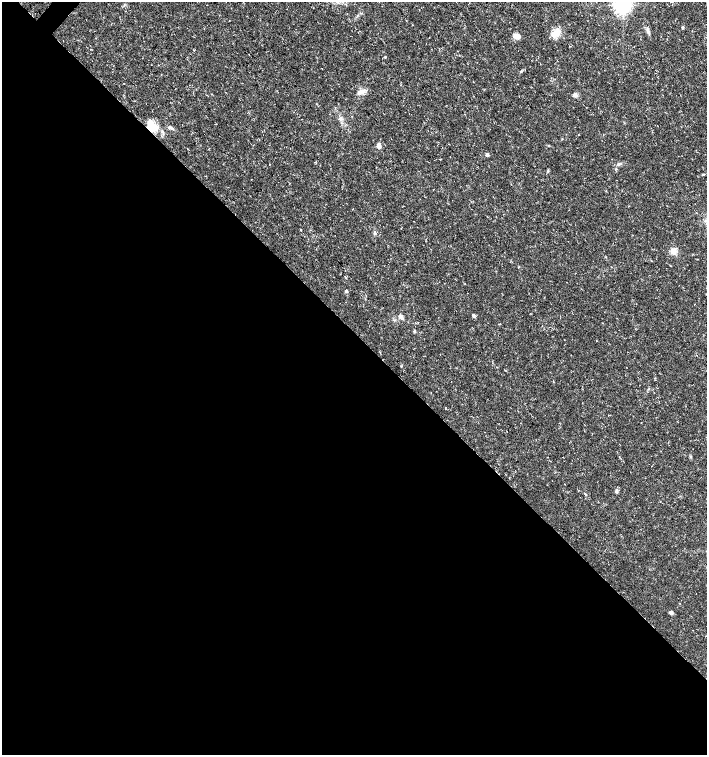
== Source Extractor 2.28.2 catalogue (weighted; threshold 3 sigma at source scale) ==
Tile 14 of 4 x 4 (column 2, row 4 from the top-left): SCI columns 1573-2981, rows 8-1512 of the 6027 x 6026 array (HDU 1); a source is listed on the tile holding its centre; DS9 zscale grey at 2 x 2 block average (1 PNG px = mean of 2 x 2 image px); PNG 709 x 757 px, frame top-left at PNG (2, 2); no overlay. Shown black and unused: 56% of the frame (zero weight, under 3 of 5 exposures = <1% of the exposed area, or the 3 px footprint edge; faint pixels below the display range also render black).
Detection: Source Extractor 2.28.2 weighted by HDU 2 'WHT'; one run over the whole footprint, this tile lists its part. Background 0.0133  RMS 0.0019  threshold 0.00841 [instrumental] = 3 sigma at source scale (4.5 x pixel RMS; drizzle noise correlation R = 1.50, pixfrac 1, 0.0396/0.0396 arcsec/px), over >= 5 px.
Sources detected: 29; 1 cosmic-ray / hot-pixel residue — not listed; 1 inside a brighter listed object's ellipse — not listed separately; the other 27 listed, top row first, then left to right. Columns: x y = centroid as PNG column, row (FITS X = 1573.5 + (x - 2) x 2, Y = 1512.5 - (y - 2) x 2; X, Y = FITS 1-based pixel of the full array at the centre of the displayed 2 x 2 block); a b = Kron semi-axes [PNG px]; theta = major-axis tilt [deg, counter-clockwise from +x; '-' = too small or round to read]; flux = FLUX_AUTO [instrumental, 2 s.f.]
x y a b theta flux
623 5 5 4 - 220
683 27 4 3 - 0.45
648 31 9 3 -68 1.2
557 33 13 8 46 3.8
516 36 7 5 -15 3
385 57 3 3 - 0.32
361 92 8 6 11 2.2
575 94 6 5 - 1
340 118 4 2 - 0.45
152 127 14 9 -9 8.1
171 128 9 3 -34 1
379 145 6 4 -82 1.6
487 155 3 3 - 1.3
619 164 5 3 - 0.61
548 171 4 3 - 0.41
703 174 3 2 - 0.3
301 230 2 2 - 1.4
374 233 4 2 - 0.46
673 251 8 8 - 2.3
346 291 3 3 - 0.6
473 316 5 3 - 0.69
401 317 7 4 -53 1.5
414 331 4 3 - 0.42
690 456 4 3 - 0.43
616 491 5 4 - 0.85
585 494 3 2 - 0.32
671 612 4 3 - 1
Overlapping masked pixels (flux is a lower limit): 1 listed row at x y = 152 127
Isophote crosses this tile's border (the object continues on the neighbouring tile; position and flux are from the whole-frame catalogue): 1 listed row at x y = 623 5
Diffuse or blended objects may show on this block-average render without a row.